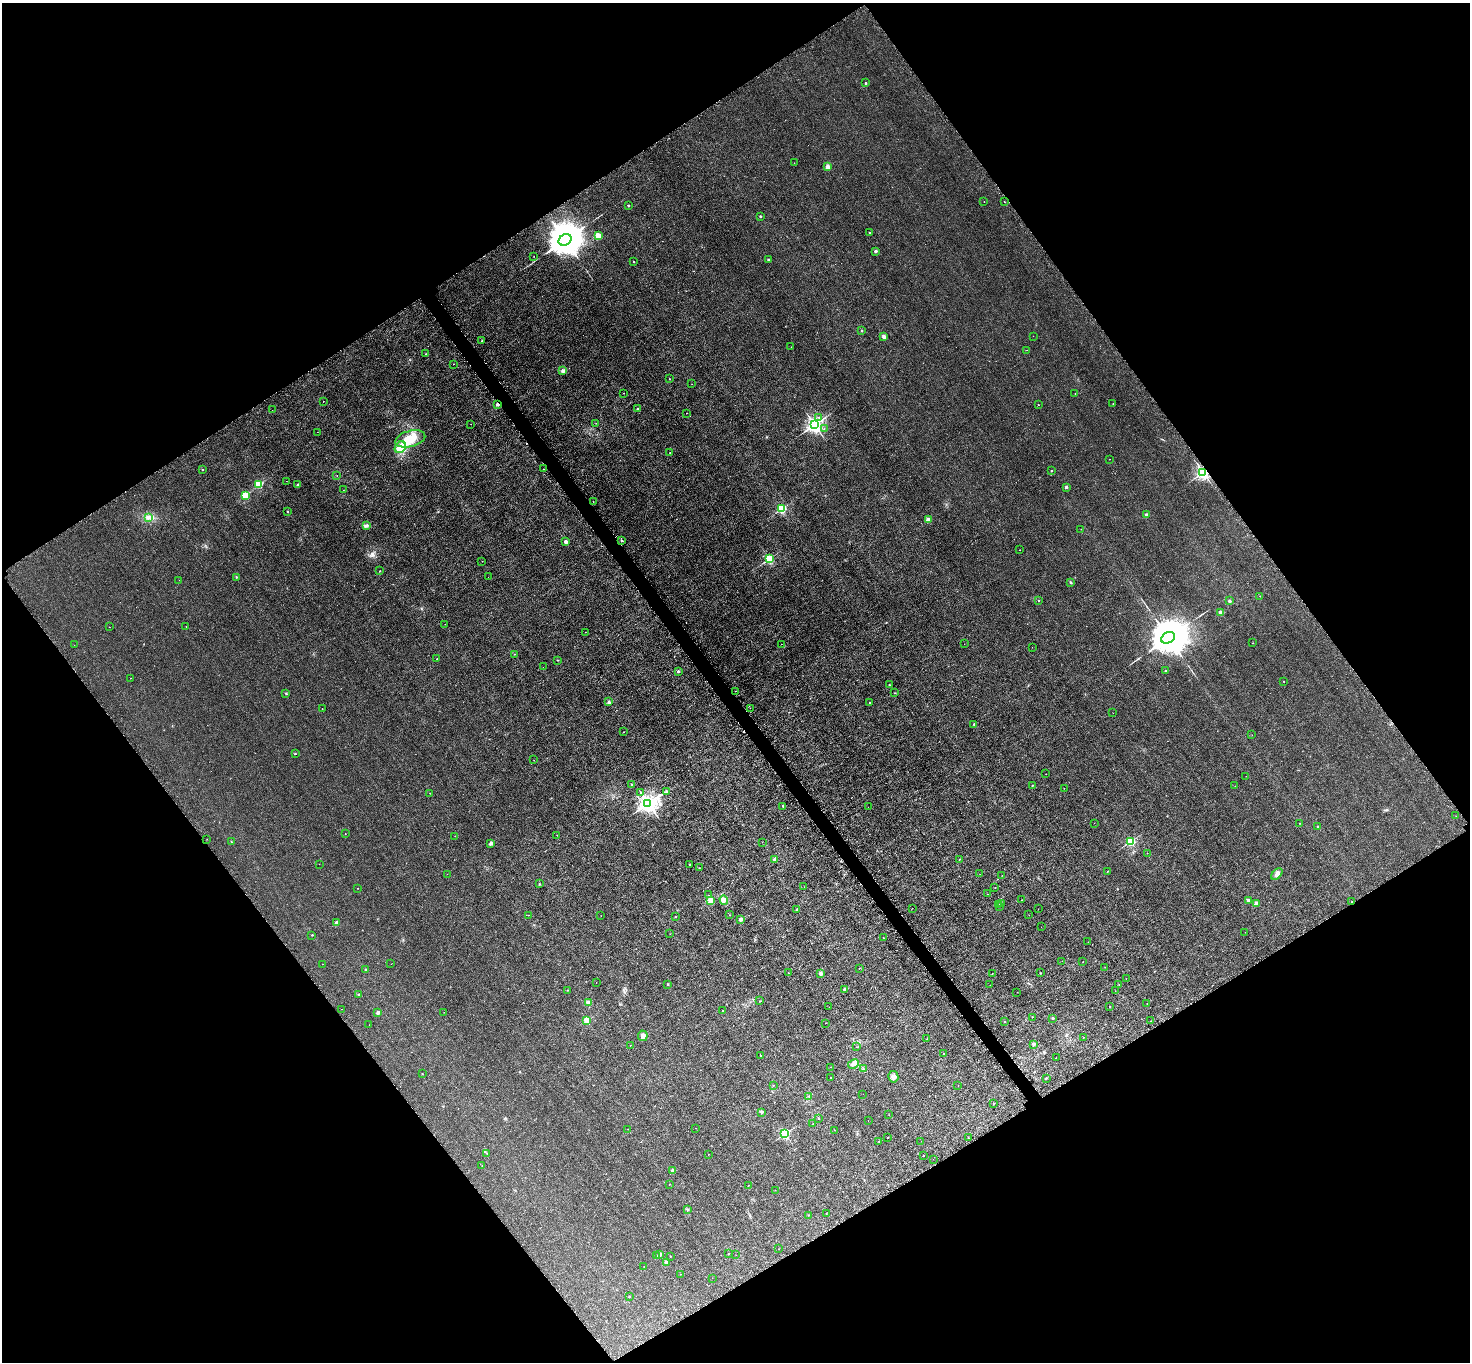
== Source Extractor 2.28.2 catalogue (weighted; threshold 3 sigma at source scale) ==
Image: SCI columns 41-5910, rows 323-5762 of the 5951 x 5944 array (HDU 1 of 3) = the unmasked area's bounding box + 8 px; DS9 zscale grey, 4 x 4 block average (1 PNG px = mean of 4 x 4 image px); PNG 1472 x 1364 px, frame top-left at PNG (2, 3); each listed source drawn as its Kron ellipse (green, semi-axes under 4 px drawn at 4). Shown black and unused: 49% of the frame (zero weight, under 3 of 6 exposures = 3% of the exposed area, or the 3 px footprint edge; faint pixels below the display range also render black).
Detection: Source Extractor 2.28.2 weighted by HDU 2 'WHT'. Background 0.0103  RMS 0.0032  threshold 0.0132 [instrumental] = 3 sigma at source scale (4.09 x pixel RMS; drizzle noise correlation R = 1.36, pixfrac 0.8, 0.05/0.05 arcsec/px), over >= 5 px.
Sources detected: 281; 1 too faint to see at this stretch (4 x 4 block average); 1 inside a brighter object's white glare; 8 cosmic-ray / hot-pixel residue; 1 long thin detection or spike segment (spike, bleed or trail) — neither listed nor drawn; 1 inside a brighter listed object's ellipse — not listed separately; the other 269 listed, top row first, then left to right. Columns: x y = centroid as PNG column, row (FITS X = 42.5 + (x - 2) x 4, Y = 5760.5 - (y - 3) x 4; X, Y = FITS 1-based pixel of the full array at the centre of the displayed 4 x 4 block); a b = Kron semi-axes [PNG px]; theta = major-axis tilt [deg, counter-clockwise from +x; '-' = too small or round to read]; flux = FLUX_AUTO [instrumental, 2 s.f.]
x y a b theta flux
866 83 2 2 - 4.5
794 163 2 2 - 0.37
828 167 2 2 - 38
984 202 2 2 - 0.36
1004 202 2 2 - 0.37
629 205 2 2 - 5.2
760 216 2 2 - 6.6
870 232 2 2 - 2.7
598 236 2 2 - 73
565 240 7 5 31 7500
876 251 2 2 - 13
534 256 2 2 - 0.43
768 259 2 2 - 4.6
634 262 2 2 - 2
862 330 2 2 - 0.97
1033 336 2 2 - 0.35
884 337 2 2 - 33
482 340 2 2 - 0.84
791 347 2 2 - 0.24
1027 350 2 2 - 0.29
425 354 2 2 - 1.2
453 364 2 2 - 0.64
563 371 4 3 - 3.1
669 379 2 2 - 1.2
692 384 2 2 - 0.24
623 393 2 2 - 0.3
1075 393 2 2 - 0.31
323 401 2 2 - 0.59
1113 403 2 2 - 0.52
497 404 3 2 - 4
1038 405 2 2 - 0.47
637 409 2 2 - 4.9
272 410 2 2 - 0.29
686 413 2 2 - 0.34
819 417 2 2 - 0.88
596 423 2 2 - 0.33
471 424 2 2 - 0.25
814 425 3 2 - 720
824 429 2 2 - 0.87
317 432 2 2 - 0.31
410 439 15 8 14 34
400 447 6 5 - 22
670 452 2 2 - 0.71
1110 459 2 2 - 0.4
544 469 2 2 - 0.29
202 470 2 2 - 3.6
1052 471 2 2 - 3.4
1203 472 2 2 - 500
337 476 2 2 - 0.43
286 481 2 2 - 0.27
259 485 2 2 - 95
298 485 3 2 - 1.8
1066 487 2 2 - 11
343 490 2 2 - 0.25
245 495 2 2 - 110
593 502 2 2 - 0.36
782 509 2 2 - 180
287 512 2 2 - 2.5
1146 515 2 2 - 23
149 517 4 2 - 1.9
928 520 2 2 - 57
366 526 2 2 - 1.1
1081 529 2 2 - 0.35
622 540 2 2 - 1.4
565 542 2 2 - 19
1020 550 2 2 - 0.54
769 559 2 2 - 200
482 561 2 2 - 0.23
380 571 2 2 - 1.5
236 577 2 2 - 3.1
488 577 2 2 - 0.2
179 580 2 2 - 0.27
1071 582 2 2 - 1.7
1260 596 2 2 - 0.94
1039 600 2 2 - 1.4
1229 601 3 3 - 1.9
1221 612 2 2 - 30
445 624 2 2 - 0.26
109 627 2 2 - 0.44
186 627 2 2 - 0.62
585 632 2 2 - 0.3
1168 638 7 5 29 8900
1253 643 2 2 - 1.1
781 644 2 2 - 0.52
964 644 2 2 - 0.34
74 645 2 2 - 0.23
1032 647 2 2 - 0.43
514 654 2 2 - 0.92
437 659 2 2 - 1.2
557 660 2 2 - 0.69
543 667 2 2 - 0.27
1166 670 2 2 - 0.49
678 671 2 2 - 7.4
130 678 2 2 - 0.98
1284 681 2 2 - 1.1
889 685 2 2 - 0.79
736 691 2 2 - 0.43
286 693 2 2 - 1.1
895 693 2 2 - 1.6
609 702 2 2 - 1
870 702 2 2 - 1.6
750 708 2 2 - 0.66
322 709 2 2 - 0.34
1113 713 2 2 - 0.29
974 724 2 2 - 4.7
623 732 2 2 - 0.36
1252 735 2 2 - 0.24
295 754 2 2 - 3.2
534 760 2 2 - 0.3
1046 774 2 2 - 0.32
1246 776 2 2 - 0.4
631 784 2 2 - 3.1
1032 785 2 2 - 1.8
1235 786 2 2 - 0.24
1064 788 2 2 - 0.31
667 791 3 2 - 1.3
430 793 2 2 - 0.77
640 793 2 2 - 0.76
648 803 3 3 - 1300
783 806 2 2 - 0.98
868 807 2 2 - 0.17
1456 816 2 2 - 0.26
1094 823 2 2 - 0.32
1300 823 2 2 - 0.7
1318 827 2 2 - 3.8
345 834 2 2 - 0.88
557 835 2 2 - 0.57
455 836 2 2 - 0.45
207 839 2 2 - 0.34
1131 841 2 2 - 190
231 842 2 2 - 1.1
762 842 2 2 - 0.24
491 843 4 3 - 2.3
1147 853 2 2 - 0.67
774 859 3 3 - 3.2
959 859 2 2 - 0.91
319 864 2 2 - 0.31
690 864 2 2 - 2.3
699 868 2 2 - 0.98
1107 871 2 2 - 0.66
447 874 2 2 - 0.2
980 874 2 2 - 0.3
1277 874 7 4 47 6.4
1002 875 2 2 - 0.25
539 884 2 2 - 0.99
804 887 2 2 - 0.24
358 888 2 2 - 1
995 888 2 2 - 1.5
988 894 2 2 - 0.46
708 895 2 2 - 0.35
710 900 2 2 - 69
724 900 5 4 - 5.8
1022 900 2 2 - 0.3
1248 900 2 2 - 14
1352 901 2 2 - 1.2
1001 903 2 2 - 0.29
1256 903 2 2 - 16
999 905 2 2 - 0.85
1000 907 2 2 - 0.33
912 908 2 2 - 0.6
1038 909 2 2 - 0.26
797 910 2 2 - 9.5
528 915 2 2 - 0.39
730 915 2 2 - 0.36
1029 915 2 2 - 0.24
601 916 2 2 - 0.26
676 917 2 2 - 1.8
741 919 3 2 - 4.7
336 922 2 2 - 14
1041 927 2 2 - 0.22
1245 932 2 2 - 0.27
670 934 2 2 - 0.48
312 935 2 2 - 2
884 938 2 2 - 0.37
1088 942 2 2 - 0.24
1062 961 2 2 - 0.3
1083 962 2 2 - 0.34
322 964 2 2 - 0.36
391 964 2 2 - 0.54
1105 967 2 2 - 0.57
859 969 2 2 - 0.86
366 970 2 2 - 0.68
788 973 2 2 - 0.59
992 973 2 2 - 0.71
1041 973 2 2 - 1.6
821 974 2 2 - 19
1126 979 2 2 - 0.24
596 983 2 2 - 0.3
668 984 2 2 - 0.94
990 985 2 2 - 0.19
1119 985 2 2 - 0.52
844 989 2 2 - 10
567 990 2 2 - 1.6
1115 991 2 2 - 0.26
1017 992 2 2 - 0.22
358 995 2 2 - 5.6
760 1001 2 2 - 0.65
588 1003 4 3 - 4.9
1147 1003 2 2 - 0.42
1110 1006 2 2 - 0.8
829 1007 2 2 - 0.23
341 1009 2 2 - 0.43
723 1010 2 2 - 0.65
444 1012 2 2 - 0.29
378 1013 2 2 - 16
1032 1017 2 2 - 0.34
1053 1018 2 2 - 1.5
587 1021 2 2 - 83
1150 1021 2 2 - 0.51
1005 1022 2 2 - 0.56
825 1023 2 2 - 0.91
369 1025 2 2 - 0.43
643 1036 5 5 - 6.1
1083 1037 2 2 - 0.41
927 1039 2 2 - 0.86
1034 1044 4 3 - 2.3
630 1045 2 2 - 0.63
857 1047 2 2 - 0.67
943 1054 2 2 - 2
760 1055 2 2 - 2.9
1056 1058 2 2 - 0.25
853 1064 6 3 27 6.5
831 1067 2 2 - 0.72
863 1069 2 2 - 0.55
422 1074 2 2 - 0.61
830 1077 2 2 - 1
893 1077 6 5 - 5.9
1046 1078 2 2 - 2.4
773 1085 2 2 - 1.1
958 1085 2 2 - 0.38
863 1094 2 2 - 0.16
809 1096 2 2 - 0.53
993 1103 2 2 - 0.49
762 1112 2 2 - 7.9
889 1115 2 2 - 0.21
819 1119 2 2 - 2.9
868 1120 2 2 - 0.37
813 1124 2 2 - 1.1
696 1128 2 2 - 0.23
628 1129 2 2 - 0.26
835 1130 2 2 - 0.64
785 1134 2 2 - 230
887 1137 2 2 - 1.3
968 1137 2 2 - 0.29
879 1141 2 2 - 0.55
921 1141 2 2 - 0.21
487 1153 2 2 - 0.79
708 1154 2 2 - 0.36
924 1155 2 2 - 1.5
933 1159 2 2 - 0.38
482 1166 2 2 - 0.64
672 1170 3 2 - 1.7
669 1184 2 2 - 0.82
748 1186 2 2 - 0.34
775 1190 2 2 - 0.34
687 1209 3 2 - 1.5
826 1214 2 2 - 0.71
808 1215 2 2 - 0.55
779 1249 2 2 - 0.31
729 1253 2 2 - 0.5
660 1254 3 2 - 1.8
736 1255 2 2 - 0.25
656 1256 2 2 - 0.9
670 1256 2 2 - 0.86
666 1263 3 3 - 2.8
644 1267 2 2 - 0.37
680 1274 2 2 - 0.27
712 1278 2 2 - 0.48
629 1297 2 2 - 2.4
Overlapping masked pixels (flux is a lower limit): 3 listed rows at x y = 497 404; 1203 472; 1352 901
Diffuse or blended objects may show on this block-average render without a row.